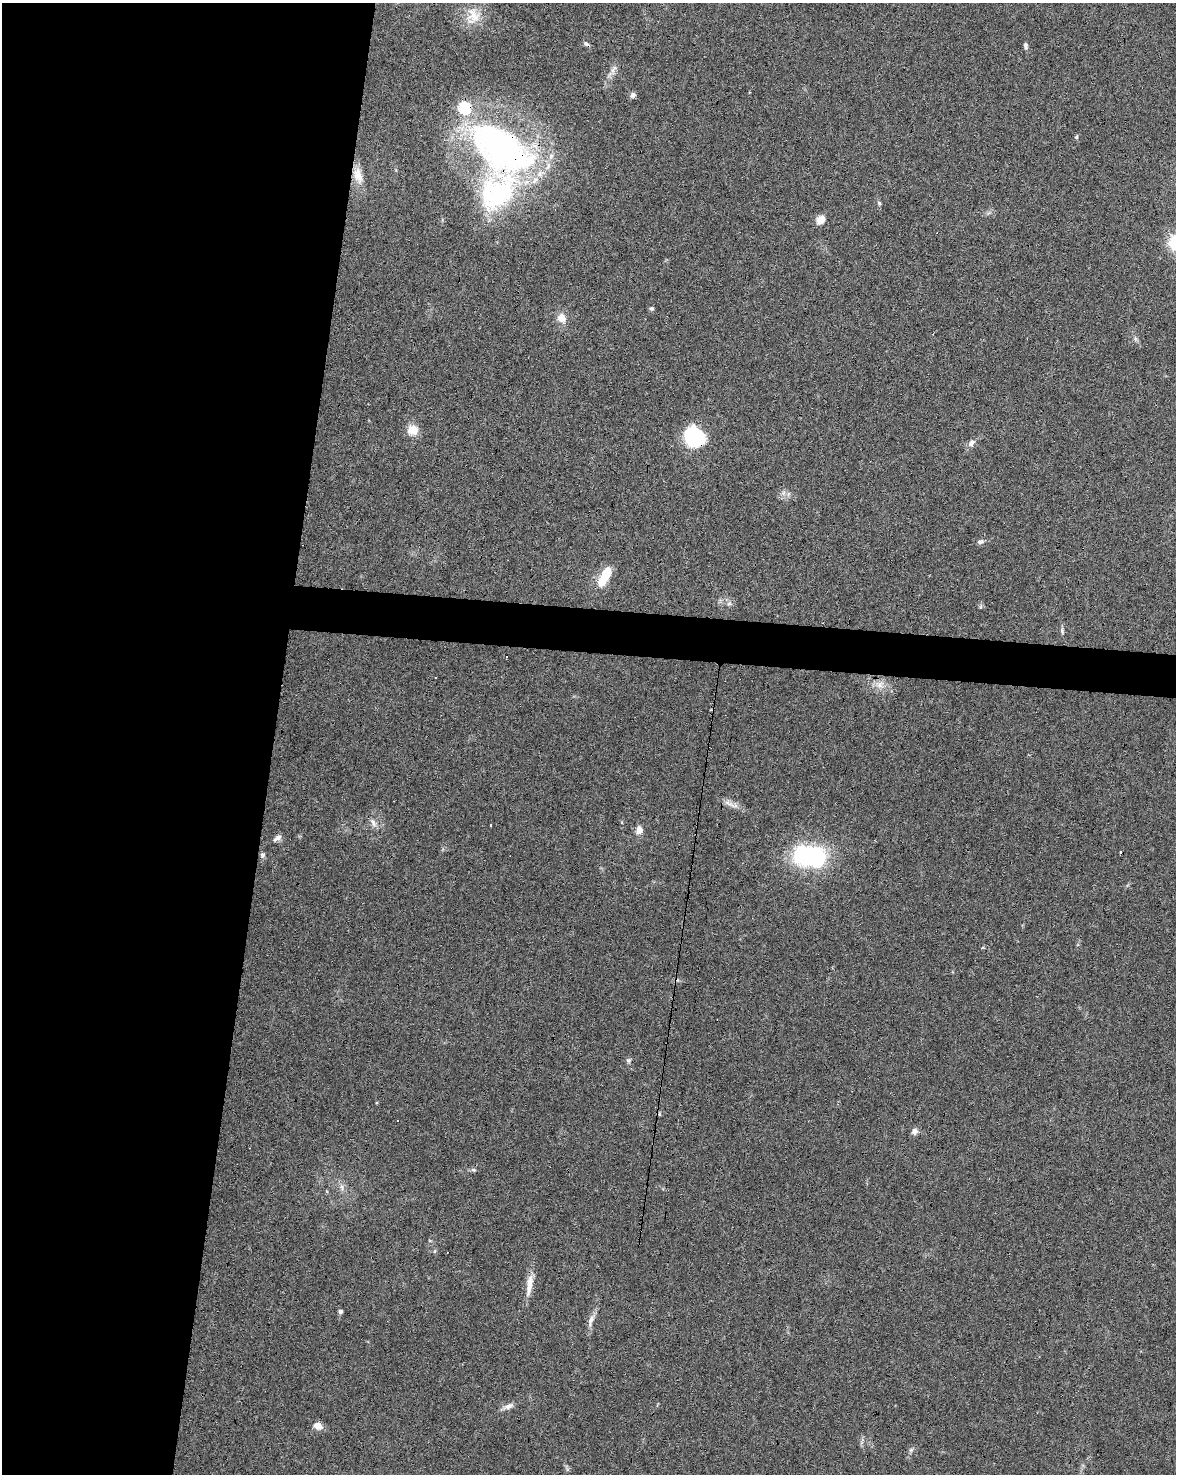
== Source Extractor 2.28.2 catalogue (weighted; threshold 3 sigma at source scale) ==
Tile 5 of 4 x 3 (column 1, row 2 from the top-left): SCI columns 7-1180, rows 1752-3223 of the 4700 x 4920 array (HDU 1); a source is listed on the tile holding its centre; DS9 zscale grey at full resolution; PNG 1178 x 1476 px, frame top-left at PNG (2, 3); no overlay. Shown black and unused: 26% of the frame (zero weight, under 3 of 6 exposures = <1% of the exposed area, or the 3 px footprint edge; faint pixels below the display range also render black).
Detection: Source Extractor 2.28.2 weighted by HDU 2 'WHT'; one run over the whole footprint, this tile lists its part. Background 0.0445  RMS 0.0036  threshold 0.0148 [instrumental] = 3 sigma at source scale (4.09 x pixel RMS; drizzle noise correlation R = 1.36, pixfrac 0.8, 0.0396/0.0396 arcsec/px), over >= 5 px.
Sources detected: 49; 1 inside a brighter object's white glare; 8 cosmic-ray / hot-pixel residue — not listed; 1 inside a brighter listed object's ellipse — not listed separately; the other 39 listed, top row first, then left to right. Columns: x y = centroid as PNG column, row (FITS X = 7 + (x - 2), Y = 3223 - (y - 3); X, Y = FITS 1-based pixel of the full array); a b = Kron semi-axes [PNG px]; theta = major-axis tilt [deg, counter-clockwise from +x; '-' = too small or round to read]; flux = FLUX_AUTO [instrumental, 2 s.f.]
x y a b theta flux
473 15 23 19 -86 7.2
1026 46 9 5 -80 0.77
613 69 16 4 56 1.6
633 95 7 6 - 1.1
1076 137 6 4 87 0.48
501 148 77 40 -34 120
358 175 21 11 -73 4.3
497 192 60 42 48 49
879 203 6 4 -66 0.53
820 220 10 8 47 3.3
652 308 5 5 - 0.58
562 318 12 10 -62 3.1
413 430 13 13 - 3.9
694 437 19 17 -57 26
971 443 11 7 48 1.6
980 542 9 6 11 0.98
606 573 16 9 70 6.9
729 604 7 4 2 0.72
1062 631 9 4 -79 0.66
435 678 3 3 - 2.1
880 685 11 11 - 2.7
731 804 27 6 -22 2.4
373 823 13 6 -59 1.6
490 825 3 3 - 0.87
639 830 9 8 - 2.3
277 838 12 6 32 1.4
262 855 7 6 - 0.78
809 856 35 21 -9 44
629 1060 7 6 - 0.71
397 1120 3 2 - 0.34
915 1131 9 8 - 1.3
473 1170 7 5 -19 0.63
342 1187 9 4 -81 0.97
530 1282 21 8 85 3.8
340 1312 4 4 - 1
591 1320 19 7 69 2.1
508 1406 15 7 26 1.8
318 1426 10 7 -27 2.8
911 1450 6 5 - 0.62
Overlapping masked pixels (flux is a lower limit): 3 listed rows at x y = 501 148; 497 192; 694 437